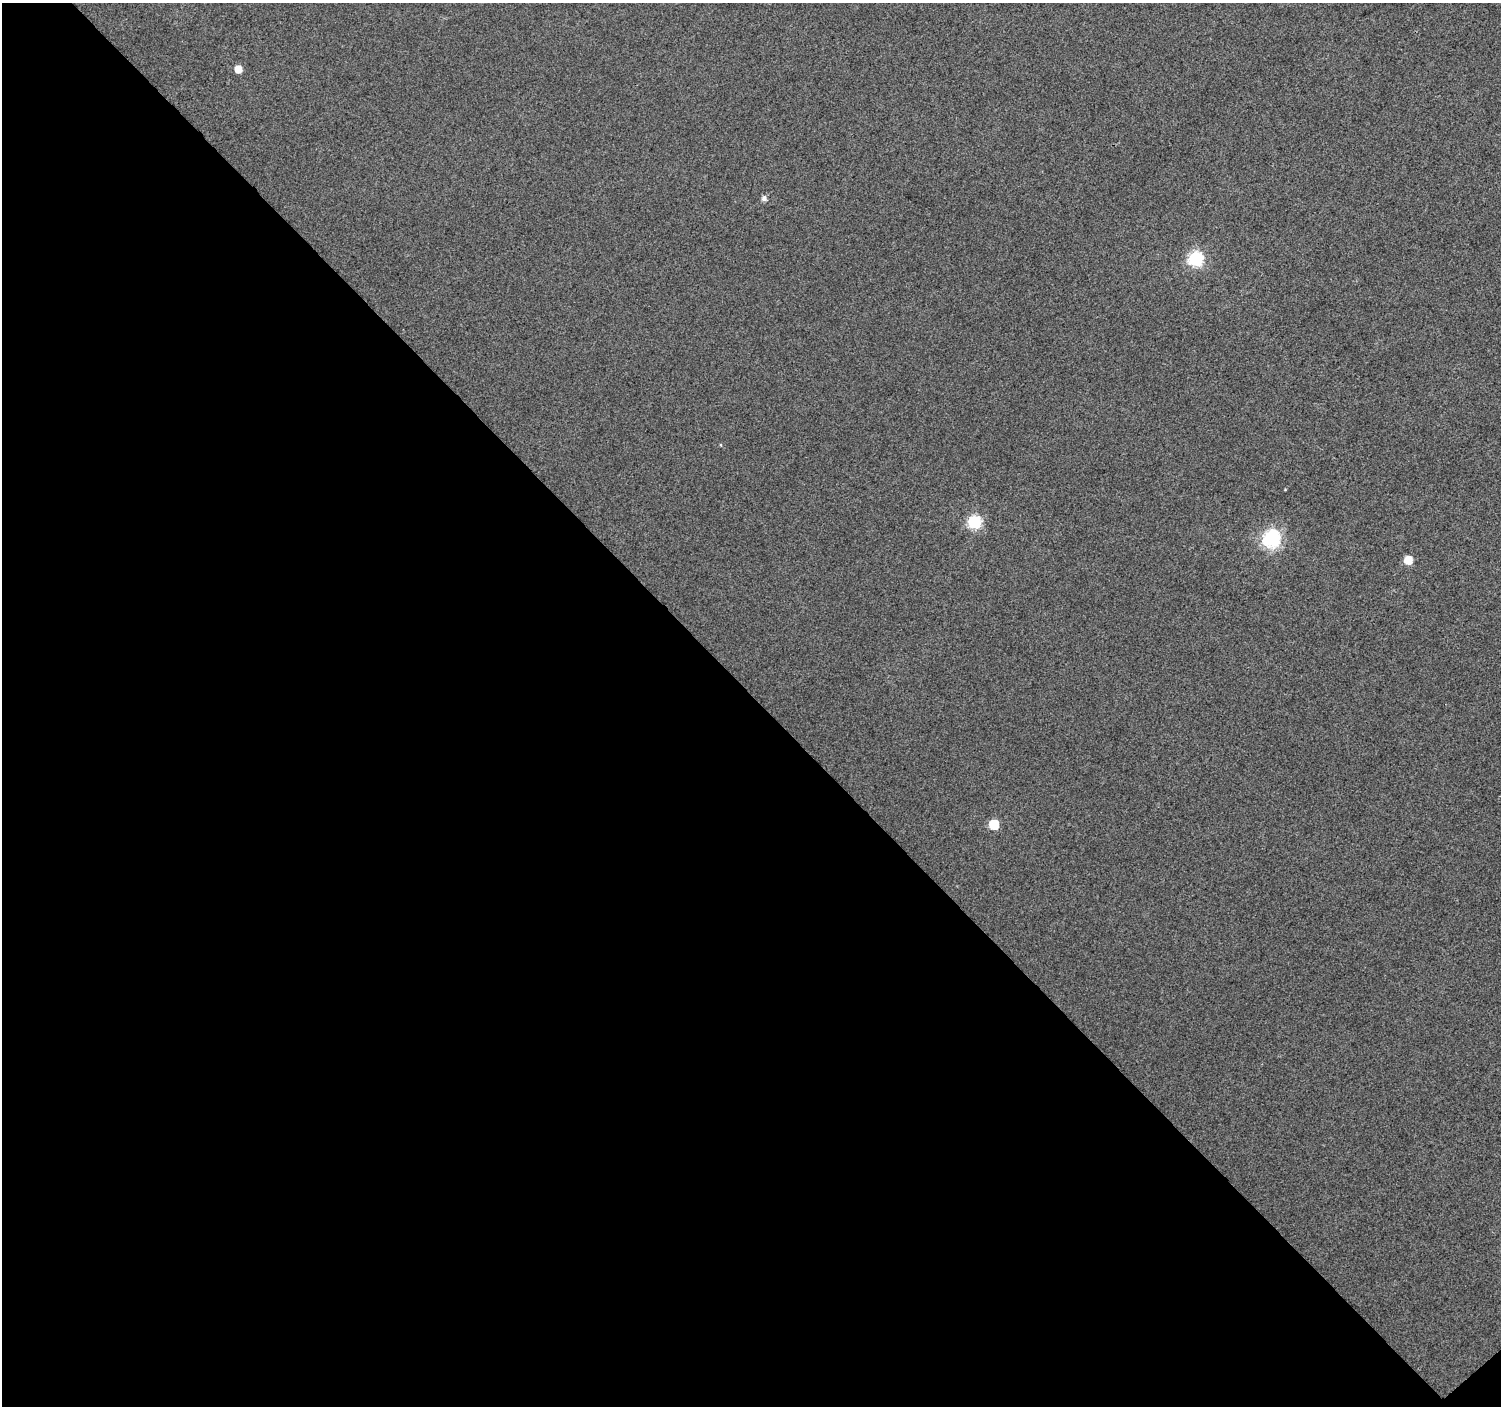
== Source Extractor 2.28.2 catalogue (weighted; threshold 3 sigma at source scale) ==
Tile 3 of 2 x 2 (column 1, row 2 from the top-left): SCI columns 1-1499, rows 83-1486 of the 3000 x 2990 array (HDU 1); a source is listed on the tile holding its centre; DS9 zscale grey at full resolution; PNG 1503 x 1408 px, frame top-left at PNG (2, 3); no overlay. Shown black and unused: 51% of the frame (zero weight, under 3 of 4 exposures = <1% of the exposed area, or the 3 px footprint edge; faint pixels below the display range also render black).
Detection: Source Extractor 2.28.2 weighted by HDU 2 'WHT'; one run over the whole footprint, this tile lists its part. Background 0.0348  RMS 0.011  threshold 0.0496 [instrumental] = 3 sigma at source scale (4.5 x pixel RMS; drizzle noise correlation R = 1.50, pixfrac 1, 0.0396/0.0396 arcsec/px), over >= 5 px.
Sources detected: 7; all 7 listed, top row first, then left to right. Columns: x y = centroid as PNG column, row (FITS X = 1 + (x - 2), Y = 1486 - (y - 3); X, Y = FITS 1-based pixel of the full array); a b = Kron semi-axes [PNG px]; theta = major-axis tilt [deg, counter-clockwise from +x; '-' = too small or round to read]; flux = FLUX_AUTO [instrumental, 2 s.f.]
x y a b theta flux
238 69 6 5 - 14
764 198 5 5 - 4.5
1195 259 7 7 - 190
974 522 7 6 - 140
1271 539 8 7 - 320
1408 560 6 6 - 21
994 824 6 6 - 46